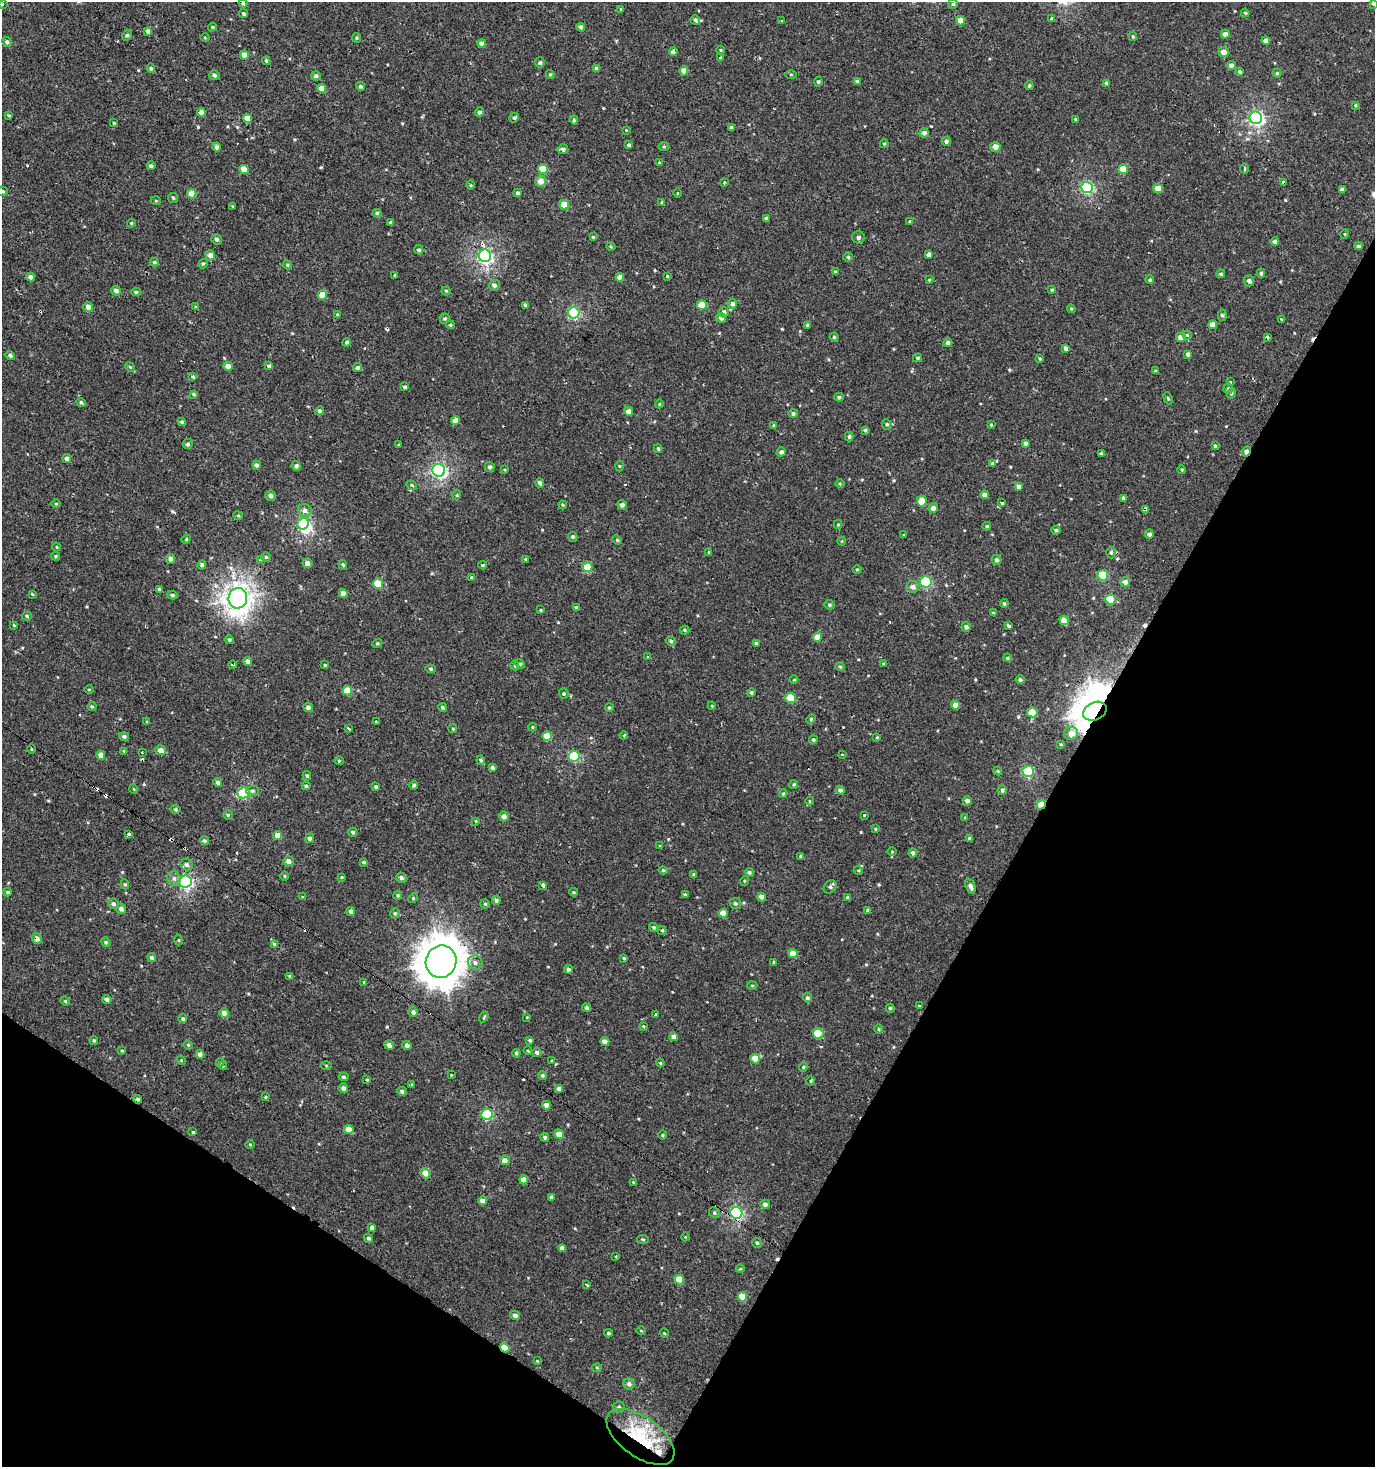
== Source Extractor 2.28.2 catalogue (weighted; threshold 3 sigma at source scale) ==
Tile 15 of 4 x 4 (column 3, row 4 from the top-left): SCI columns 3000-4372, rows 23-1487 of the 5973 x 5886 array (HDU 1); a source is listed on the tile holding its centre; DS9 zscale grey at full resolution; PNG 1377 x 1469 px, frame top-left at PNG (2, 2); each listed source drawn as its Kron ellipse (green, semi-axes under 4 px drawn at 4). Shown black and unused: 30% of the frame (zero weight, under 2 of 3 exposures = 2% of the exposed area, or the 3 px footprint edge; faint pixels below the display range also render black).
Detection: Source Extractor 2.28.2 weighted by HDU 2 'WHT'; one run over the whole footprint, this tile lists its part. Background 6.71e-04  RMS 0.0037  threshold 0.0168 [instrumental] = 3 sigma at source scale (4.5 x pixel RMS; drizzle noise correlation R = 1.50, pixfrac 1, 0.0396/0.0396 arcsec/px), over >= 5 px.
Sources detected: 502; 2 inside a brighter object's white glare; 21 cosmic-ray / hot-pixel residue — neither listed nor drawn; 1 inside a brighter listed object's ellipse — not listed separately; the other 478 listed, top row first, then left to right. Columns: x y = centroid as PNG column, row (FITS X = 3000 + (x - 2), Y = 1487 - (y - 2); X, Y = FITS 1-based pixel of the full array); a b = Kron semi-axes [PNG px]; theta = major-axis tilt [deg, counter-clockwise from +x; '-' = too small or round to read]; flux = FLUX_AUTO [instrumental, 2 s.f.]
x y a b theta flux
243 3 4 4 - 0.58
1373 3 4 4 - 0.6
3 4 3 3 - 0.55
953 4 4 4 - 0.53
621 9 3 3 - 0.39
243 13 4 4 - 0.6
1245 13 4 3 - 0.46
1052 19 3 3 - 3.3
695 20 5 4 - 0.71
782 21 4 3 - 0.31
961 21 4 4 - 3.5
212 27 4 4 - 0.47
581 27 4 4 - 1.1
148 31 4 4 - 1.1
1225 34 4 4 - 1.8
127 35 5 4 - 0.7
1133 36 5 3 - 0.38
205 38 4 3 - 0.3
357 38 5 4 - 0.43
1266 41 4 4 - 1.8
7 42 5 4 - 0.8
482 43 4 4 - 1.4
721 50 4 3 - 0.3
673 52 4 4 - 1.8
1223 52 5 5 - 2.6
244 55 4 4 - 2.8
720 58 3 3 - 1.5
266 61 4 4 - 0.49
540 63 5 5 - 0.7
1231 65 4 4 - 1.6
151 68 5 4 - 0.56
596 68 4 4 - 0.86
684 71 4 4 - 2.3
1240 72 4 4 - 0.83
1277 73 4 4 - 0.51
550 74 4 4 - 0.4
791 74 5 3 - 0.35
214 75 5 5 - 1
316 76 5 4 - 0.88
857 81 4 4 - 0.65
818 82 4 4 - 0.61
1106 83 4 3 - 0.55
1029 85 4 4 - 0.54
360 86 4 4 - 0.71
322 89 4 4 - 3.8
1355 105 4 3 - 0.4
201 112 4 4 - 1.9
479 112 5 4 - 0.98
9 115 4 3 - 0.39
248 118 4 4 - 3.4
514 118 5 4 - 0.75
1256 118 6 6 - 87
1076 119 4 3 - 0.52
574 120 4 3 - 0.68
114 123 3 3 - 0.32
731 127 3 3 - 0.69
627 130 3 3 - 1.3
924 133 5 4 - 1.5
946 141 4 4 - 1
884 144 4 4 - 0.39
629 145 4 3 - 0.71
216 147 4 3 - 1.2
664 147 5 3 - 0.43
995 147 5 5 - 1.9
563 149 5 5 - 1
659 163 3 3 - 0.31
151 166 4 4 - 0.86
244 169 5 4 - 3.6
543 169 5 5 - 7.5
1123 169 5 4 - 6.8
1244 169 5 3 - 0.44
541 181 5 5 - 3.2
724 182 3 3 - 0.96
1284 183 4 3 - 2.4
470 185 4 3 - 0.33
1087 187 6 5 - 42
1158 188 5 4 - 3.6
1342 190 4 4 - 1.7
3 191 5 4 - 0.59
518 193 4 3 - 0.72
677 193 4 3 - 0.27
192 194 4 4 - 5.5
173 198 5 5 - 0.51
156 201 5 3 - 0.3
662 203 3 3 - 0.65
564 205 5 5 - 6.7
232 206 3 2 - 0.31
377 213 4 4 - 0.57
766 218 4 3 - 0.97
910 221 4 3 - 0.48
131 223 4 4 - 0.39
391 223 4 3 - 0.62
1345 234 5 3 - 0.31
593 237 4 4 - 0.45
858 237 6 6 - 1.4
217 239 5 5 - 0.96
1275 241 4 4 - 1.2
1358 246 4 3 - 0.68
611 247 4 3 - 0.33
419 250 5 4 - 0.82
210 255 5 4 - 2
929 255 4 4 - 1.3
485 256 6 6 - 90
848 257 5 4 - 0.51
154 262 5 3 - 0.62
203 264 5 4 - 0.42
287 265 5 4 - 0.41
835 272 4 3 - 0.53
1261 273 4 4 - 0.65
1221 274 4 4 - 0.56
395 275 3 3 - 1.8
667 276 3 3 - 1.5
31 277 4 4 - 1.4
620 277 4 4 - 1.9
929 280 4 3 - 0.35
1150 280 4 4 - 0.61
1249 281 5 5 - 1
494 285 5 5 - 0.94
1052 290 4 3 - 0.39
116 291 5 4 - 1.6
446 291 4 4 - 0.45
136 292 5 4 - 0.56
322 295 5 4 - 6
733 304 5 4 - 1.2
525 305 4 4 - 0.69
702 305 5 4 - 7
88 307 5 5 - 1.8
196 307 4 3 - 0.38
1071 309 4 4 - 0.42
724 312 5 5 - 0.94
574 313 6 5 - 37
337 314 4 3 - 0.29
1222 315 6 4 -89 0.58
721 318 5 4 - 1.2
445 319 5 5 - 0.58
1281 319 3 2 - 1
450 325 4 3 - 0.44
807 325 3 3 - 0.43
1213 325 4 4 - 3
1187 335 4 4 - 0.41
834 337 4 4 - 0.45
1181 337 5 4 - 2.6
1267 337 4 3 - 1.3
347 342 4 4 - 0.72
948 343 4 4 - 1
1066 348 4 4 - 1.4
1188 354 4 3 - 1
10 356 5 4 - 0.96
918 358 4 3 - 0.58
1040 358 4 3 - 0.45
228 366 4 4 - 3
269 366 4 4 - 0.85
130 367 5 4 - 0.39
357 367 5 4 - 0.78
1156 371 3 3 - 0.62
193 377 4 3 - 3.6
1230 382 3 3 - 0.93
405 387 4 4 - 0.74
1228 389 5 4 - 0.55
1231 393 5 4 - 0.54
193 394 4 4 - 0.51
839 397 4 4 - 0.66
1168 398 6 4 -69 0.41
81 402 5 4 - 0.7
659 404 4 3 - 0.29
319 411 4 4 - 0.8
629 411 4 4 - 2.5
793 413 5 4 - 0.79
455 420 4 4 - 2.4
182 422 4 3 - 0.97
887 424 5 5 - 0.61
774 425 4 4 - 0.48
991 425 4 4 - 0.34
865 430 4 4 - 0.6
849 437 5 4 - 0.69
1025 443 4 3 - 0.99
188 444 5 5 - 0.81
399 445 3 3 - 0.37
1215 446 4 3 - 0.5
658 449 4 4 - 0.64
1247 451 5 3 - 2
781 452 4 4 - 1.1
1101 454 4 3 - 0.51
67 459 4 4 - 1.7
992 463 3 3 - 3
256 465 4 4 - 1.1
296 466 5 4 - 1.1
619 466 5 3 - 0.36
490 467 5 5 - 0.81
439 470 6 6 - 82
505 470 4 3 - 0.31
1182 470 4 4 - 0.37
540 483 5 4 - 1
840 484 4 3 - 0.38
412 485 5 4 - 0.59
1018 486 4 4 - 1.4
457 495 5 3 - 0.33
984 495 4 4 - 1.7
270 496 5 5 - 1.4
1124 498 4 3 - 1
922 501 5 5 - 5.9
1002 503 4 3 - 2.1
56 504 5 3 - 0.32
563 505 4 4 - 0.46
622 505 5 5 - 1.2
933 508 5 4 - 1.9
1146 509 4 3 - 8.5
305 510 7 6 - 1.6
238 516 5 3 - 0.41
303 524 6 5 - 35
838 525 4 4 - 0.38
987 526 4 3 - 0.51
1056 530 4 4 - 0.73
1149 534 5 4 - 1.1
904 535 4 2 - 0.29
573 537 5 4 - 0.62
186 539 5 4 - 0.43
617 540 5 4 - 0.42
842 541 4 3 - 0.25
57 547 4 3 - 0.3
709 552 4 3 - 0.31
1111 552 6 4 -89 0.7
56 556 4 4 - 0.43
266 557 4 4 - 0.45
170 559 5 4 - 1.2
525 559 4 3 - 0.34
261 560 3 3 - 8.3
996 560 5 5 - 1.1
307 563 5 5 - 1.9
202 565 4 4 - 0.83
343 565 5 4 - 0.6
483 565 4 4 - 0.39
587 567 5 5 - 8.4
857 569 4 3 - 0.32
1103 575 5 5 - 14
472 578 3 3 - 1.5
926 582 6 5 - 30
1125 582 5 5 - 1.5
378 584 5 5 - 9.7
913 587 6 6 - 1.6
159 589 4 4 - 0.56
32 594 4 4 - 0.31
343 594 4 4 - 2.2
172 595 5 4 - 0.55
238 598 10 9 - 270
1110 600 5 5 - 12
1004 604 4 3 - 0.55
829 605 5 4 - 0.69
576 607 4 3 - 0.61
541 610 4 3 - 0.34
993 613 4 3 - 0.5
27 616 5 4 - 0.54
1064 620 5 4 - 4.4
14 625 3 3 - 0.38
1008 626 3 3 - 0.9
966 627 4 4 - 1.2
684 630 5 4 - 0.48
818 637 4 4 - 3.9
229 640 4 4 - 0.62
671 641 5 4 - 0.7
377 643 5 4 - 0.45
756 643 4 3 - 0.55
648 657 4 3 - 1.1
1007 658 4 4 - 0.43
248 661 4 4 - 1.6
520 664 5 4 - 0.51
883 664 4 2 - 0.26
232 665 4 3 - 0.8
325 665 3 3 - 0.4
515 665 5 4 - 0.49
840 667 4 4 - 0.39
430 669 5 4 - 0.54
794 680 4 3 - 0.3
1020 680 4 4 - 0.76
89 689 5 3 - 0.29
347 691 5 4 - 7
751 692 4 4 - 0.59
564 693 5 4 - 0.59
791 698 5 5 - 12
956 705 4 4 - 3.2
712 706 4 3 - 0.32
92 707 4 3 - 0.37
308 707 4 4 - 1.2
442 707 4 4 - 0.52
609 708 4 4 - 0.48
1095 711 12 9 24 670
1032 712 5 5 - 10
811 719 5 3 - 0.4
147 722 4 3 - 0.33
376 722 3 3 - 2.1
533 727 4 3 - 0.31
348 729 3 3 - 1.4
453 729 4 3 - 0.31
1071 734 7 6 - 2.8
624 735 4 3 - 0.33
124 736 5 4 - 0.9
547 736 5 4 - 5.5
877 737 4 4 - 0.33
813 740 4 4 - 0.67
1061 744 4 3 - 0.35
31 749 5 3 - 0.35
161 750 5 5 - 2.1
124 751 4 4 - 0.3
142 752 2 2 - 0.32
842 754 3 3 - 1.1
101 755 4 4 - 2.8
574 756 5 5 - 24
481 760 5 4 - 0.53
339 761 5 4 - 0.4
492 768 4 3 - 0.93
998 771 4 3 - 0.33
1028 771 5 5 - 28
307 776 5 3 - 0.53
218 782 4 4 - 0.96
794 784 4 4 - 0.6
414 785 4 3 - 0.71
306 786 4 4 - 0.58
376 787 4 3 - 0.5
134 789 5 3 - 0.28
840 790 4 4 - 0.92
1002 790 5 5 - 0.71
252 791 6 5 - 0.88
243 793 6 5 - 26
783 794 4 3 - 0.47
810 801 4 3 - 0.33
967 801 4 4 - 1.3
1041 805 5 4 - 8.2
176 809 5 4 - 0.48
228 815 5 5 - 0.52
864 815 3 3 - 4.4
504 816 5 5 - 1.8
965 818 3 3 - 0.44
476 821 4 3 - 0.3
875 829 4 2 - 0.28
353 832 4 4 - 0.59
128 834 4 3 - 1.5
278 836 4 4 - 3.7
310 838 5 4 - 1.1
970 838 3 3 - 0.74
204 841 4 4 - 0.78
660 846 4 3 - 0.32
892 852 5 3 - 0.29
913 853 4 4 - 0.99
801 856 3 3 - 0.77
289 861 5 5 - 1.7
364 862 4 3 - 0.61
187 865 6 6 - 1.2
663 870 4 4 - 0.48
858 870 5 3 - 0.41
749 872 4 4 - 0.69
694 875 4 4 - 0.75
284 876 4 3 - 0.37
342 877 4 3 - 0.35
174 878 7 6 - 1.3
401 878 5 5 - 1.1
185 881 6 6 - 69
744 881 5 3 - 0.31
125 884 5 4 - 0.5
543 885 4 3 - 1.8
970 886 8 4 -68 1.7
830 887 7 5 51 0.88
8 892 4 3 - 0.53
574 892 4 3 - 0.38
398 895 4 4 - 0.63
685 895 3 3 - 0.63
302 897 4 3 - 0.36
762 897 4 4 - 2.4
847 897 4 3 - 0.57
413 898 5 4 - 0.42
496 900 4 4 - 0.94
735 903 5 5 - 0.65
113 904 5 5 - 0.91
485 904 5 5 - 0.55
121 909 5 5 - 1.1
351 911 4 4 - 1.4
868 911 4 4 - 0.89
395 913 5 4 - 0.55
723 913 4 4 - 3.5
653 927 4 4 - 0.66
662 930 4 4 - 0.47
37 939 5 4 - 1.8
179 940 5 3 - 0.38
106 942 5 4 - 0.45
274 944 4 4 - 0.41
793 954 5 4 - 4.8
151 958 5 4 - 0.83
624 958 3 3 - 0.44
441 962 16 15 - 890
475 962 7 7 - 1.4
774 962 3 3 - 2
568 969 4 4 - 0.83
290 976 4 4 - 0.54
364 982 4 4 - 0.41
752 986 5 3 - 0.32
807 998 5 4 - 0.66
107 1000 4 4 - 1.4
65 1001 5 4 - 0.46
919 1006 3 3 - 0.27
586 1008 4 4 - 0.84
890 1008 4 4 - 0.54
413 1012 5 4 - 1.1
224 1013 5 5 - 1.9
655 1014 4 3 - 4.2
484 1017 6 3 55 0.36
527 1017 4 3 - 0.26
183 1019 4 4 - 0.71
644 1026 3 3 - 1.6
878 1029 5 3 - 0.41
818 1033 5 5 - 11
674 1037 4 4 - 1.8
94 1040 4 4 - 0.44
530 1040 3 3 - 0.64
605 1041 4 4 - 2.1
188 1045 4 4 - 0.35
389 1045 5 4 - 1.4
407 1045 5 4 - 1.2
122 1051 4 3 - 0.36
528 1051 4 3 - 0.36
537 1052 5 4 - 0.91
516 1053 4 3 - 0.66
200 1054 4 4 - 2.1
755 1059 5 5 - 5.5
181 1060 5 3 - 0.33
552 1061 4 4 - 0.34
220 1063 4 3 - 0.82
660 1063 4 3 - 0.39
326 1065 5 3 - 0.35
223 1066 4 4 - 0.46
803 1067 4 4 - 0.41
451 1075 3 3 - 0.24
542 1075 4 4 - 0.53
343 1077 5 4 - 0.63
367 1080 4 2 - 0.3
811 1081 5 3 - 0.41
412 1084 3 2 - 0.4
343 1088 5 4 - 1.2
559 1089 4 4 - 1.4
402 1091 5 4 - 0.81
265 1097 4 3 - 0.35
138 1099 4 4 - 0.66
547 1105 4 4 - 2.1
487 1114 5 5 - 28
349 1129 5 4 - 3.8
193 1132 3 3 - 0.87
559 1134 5 4 - 3.7
662 1135 4 3 - 0.35
545 1137 4 4 - 0.74
250 1144 5 3 - 0.3
505 1160 5 4 - 2.2
425 1173 5 5 - 2.8
524 1180 4 4 - 3.3
633 1182 3 3 - 0.28
551 1197 4 3 - 0.77
483 1201 4 4 - 2.5
765 1204 5 4 - 1.3
714 1213 6 5 - 0.65
736 1213 6 6 - 54
372 1228 4 4 - 1.5
685 1237 4 3 - 0.29
368 1238 5 4 - 0.79
643 1239 6 3 -9 0.36
757 1243 5 4 - 0.7
562 1248 4 4 - 1.9
616 1257 3 2 - 0.55
740 1269 4 3 - 0.37
679 1279 5 4 - 5.4
587 1285 4 3 - 0.51
742 1297 5 4 - 5.8
515 1315 5 4 - 1.3
641 1331 4 3 - 0.29
608 1333 4 3 - 0.51
664 1333 4 3 - 0.3
505 1348 5 4 - 8.6
537 1361 4 3 - 0.3
597 1367 5 3 - 0.38
629 1384 5 5 - 1.1
619 1407 6 5 - 1
640 1437 39 19 -35 32
Overlapping masked pixels (flux is a lower limit): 11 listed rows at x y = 1284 183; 1247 451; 1146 509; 1095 711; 1041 805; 185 881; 37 939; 441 962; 736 1213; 505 1348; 640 1437
Isophote crosses this tile's border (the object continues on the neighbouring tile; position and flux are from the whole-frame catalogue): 3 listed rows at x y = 1373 3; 3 4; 3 191